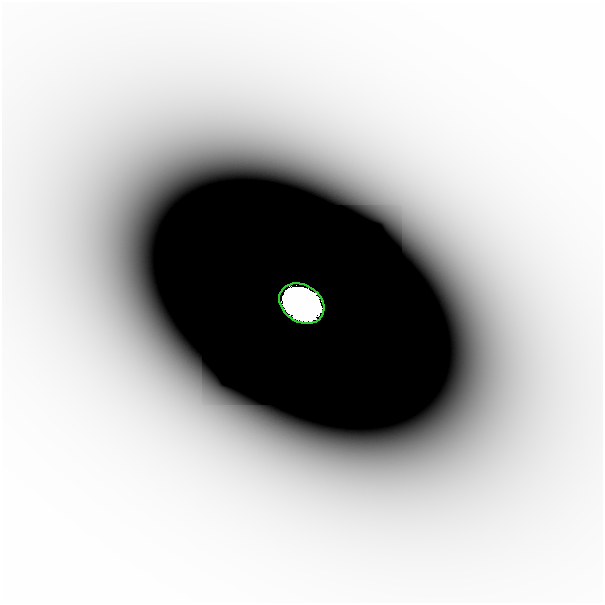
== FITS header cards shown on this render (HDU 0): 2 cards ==
NAXIS1  =                  601
NAXIS2  =                  601

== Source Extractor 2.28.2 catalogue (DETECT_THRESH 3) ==
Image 601 x 601 px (HDU 0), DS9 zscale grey, 1 PNG px = 1 image px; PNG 605 x 605 px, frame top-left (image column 1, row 601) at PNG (2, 2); each listed source drawn as its Kron ellipse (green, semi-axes under 4 px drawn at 4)
Background -8.66e-11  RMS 3.6e-11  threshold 1.07e-10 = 3 sigma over >= 5 px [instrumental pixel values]
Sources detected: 3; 2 with non-positive FLUX_AUTO (blend fragments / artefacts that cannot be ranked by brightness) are neither listed nor drawn; the other 1 listed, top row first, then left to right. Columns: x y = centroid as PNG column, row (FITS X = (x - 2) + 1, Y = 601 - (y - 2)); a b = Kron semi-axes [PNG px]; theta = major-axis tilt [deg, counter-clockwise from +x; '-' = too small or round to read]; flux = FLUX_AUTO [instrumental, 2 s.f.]
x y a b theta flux
302 304 24 18 -32 60
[2 non-positive-flux detections neither listed nor drawn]